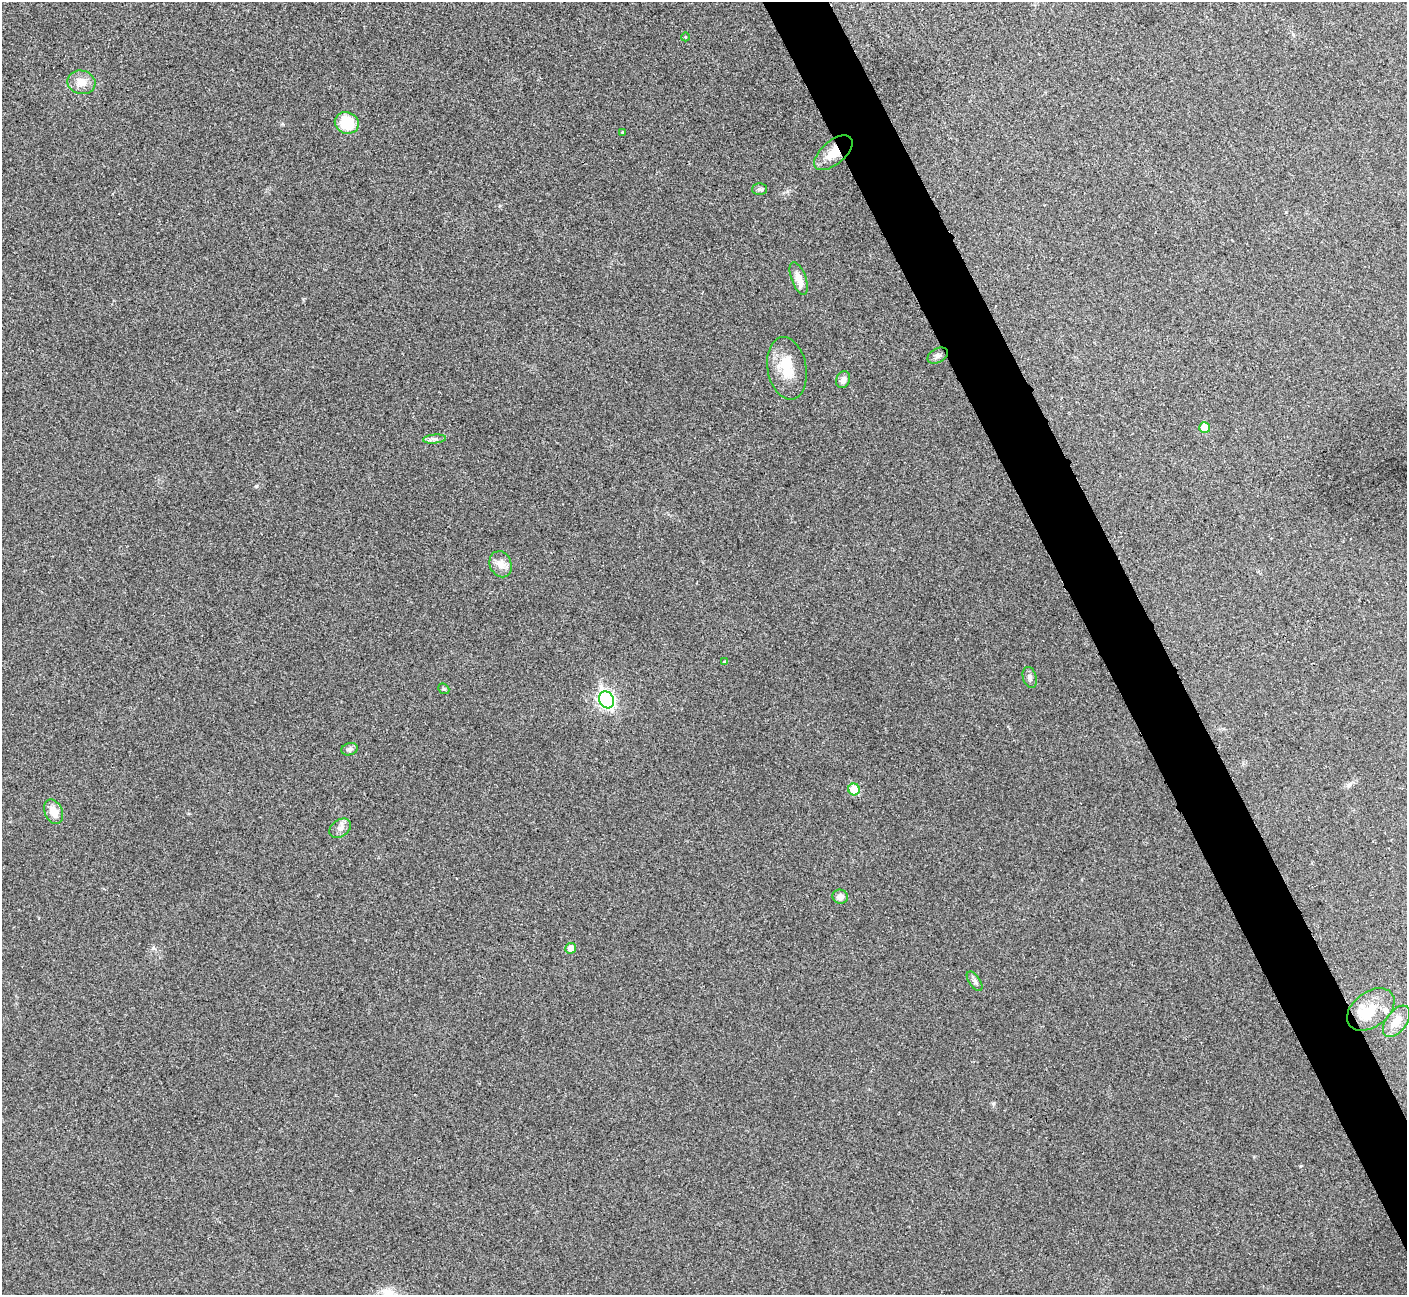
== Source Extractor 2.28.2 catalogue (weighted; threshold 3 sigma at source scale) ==
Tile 6 of 4 x 4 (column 2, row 2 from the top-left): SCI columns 1411-2815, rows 2746-4038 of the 5634 x 5622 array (HDU 1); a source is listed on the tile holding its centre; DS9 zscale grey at full resolution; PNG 1409 x 1297 px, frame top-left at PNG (2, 2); each listed source drawn as its Kron ellipse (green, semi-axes under 4 px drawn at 4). Shown black and unused: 4% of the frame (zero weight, under 3 of 4 exposures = <1% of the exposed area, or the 3 px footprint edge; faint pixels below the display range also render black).
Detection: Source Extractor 2.28.2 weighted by HDU 2 'WHT'; one run over the whole footprint, this tile lists its part. Background 0.0537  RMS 0.0067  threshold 0.0302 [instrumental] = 3 sigma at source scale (4.5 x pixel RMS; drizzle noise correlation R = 1.50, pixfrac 1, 0.05/0.05 arcsec/px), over >= 5 px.
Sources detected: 29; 2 inside a brighter object's white glare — neither listed nor drawn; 1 inside a brighter listed object's ellipse — not listed separately; the other 26 listed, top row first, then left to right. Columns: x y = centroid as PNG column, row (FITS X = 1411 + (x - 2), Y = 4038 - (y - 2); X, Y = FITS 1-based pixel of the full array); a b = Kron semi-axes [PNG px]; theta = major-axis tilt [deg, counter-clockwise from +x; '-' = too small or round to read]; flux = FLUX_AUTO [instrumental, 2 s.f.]
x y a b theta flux
685 37 4 3 - 0.54
81 82 14 12 -13 7.5
347 123 12 10 -22 22
622 132 3 3 - 0.57
833 153 23 12 40 12
759 189 7 6 - 1.5
799 279 17 7 -70 7.1
938 356 11 7 28 2.5
787 368 31 19 -80 18
843 380 9 6 66 2.9
1205 428 5 5 - 11
434 439 11 4 4 2
501 564 13 11 -67 5.5
725 662 4 4 - 0.75
1030 677 11 7 -74 2.4
444 689 6 4 -41 0.88
607 700 9 7 -61 190
350 749 8 6 17 1.9
854 789 6 5 - 16
54 812 13 9 -67 7.9
340 828 12 8 35 3.5
840 897 8 7 - 3.5
571 948 5 5 - 5.9
975 981 11 5 -56 2.2
1371 1009 27 17 37 17
1397 1021 18 10 54 9.7
Overlapping masked pixels (flux is a lower limit): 1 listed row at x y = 833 153
Unlisted compact peaks at least as high as the median listed source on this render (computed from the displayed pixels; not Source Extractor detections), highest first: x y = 256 486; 993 1103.